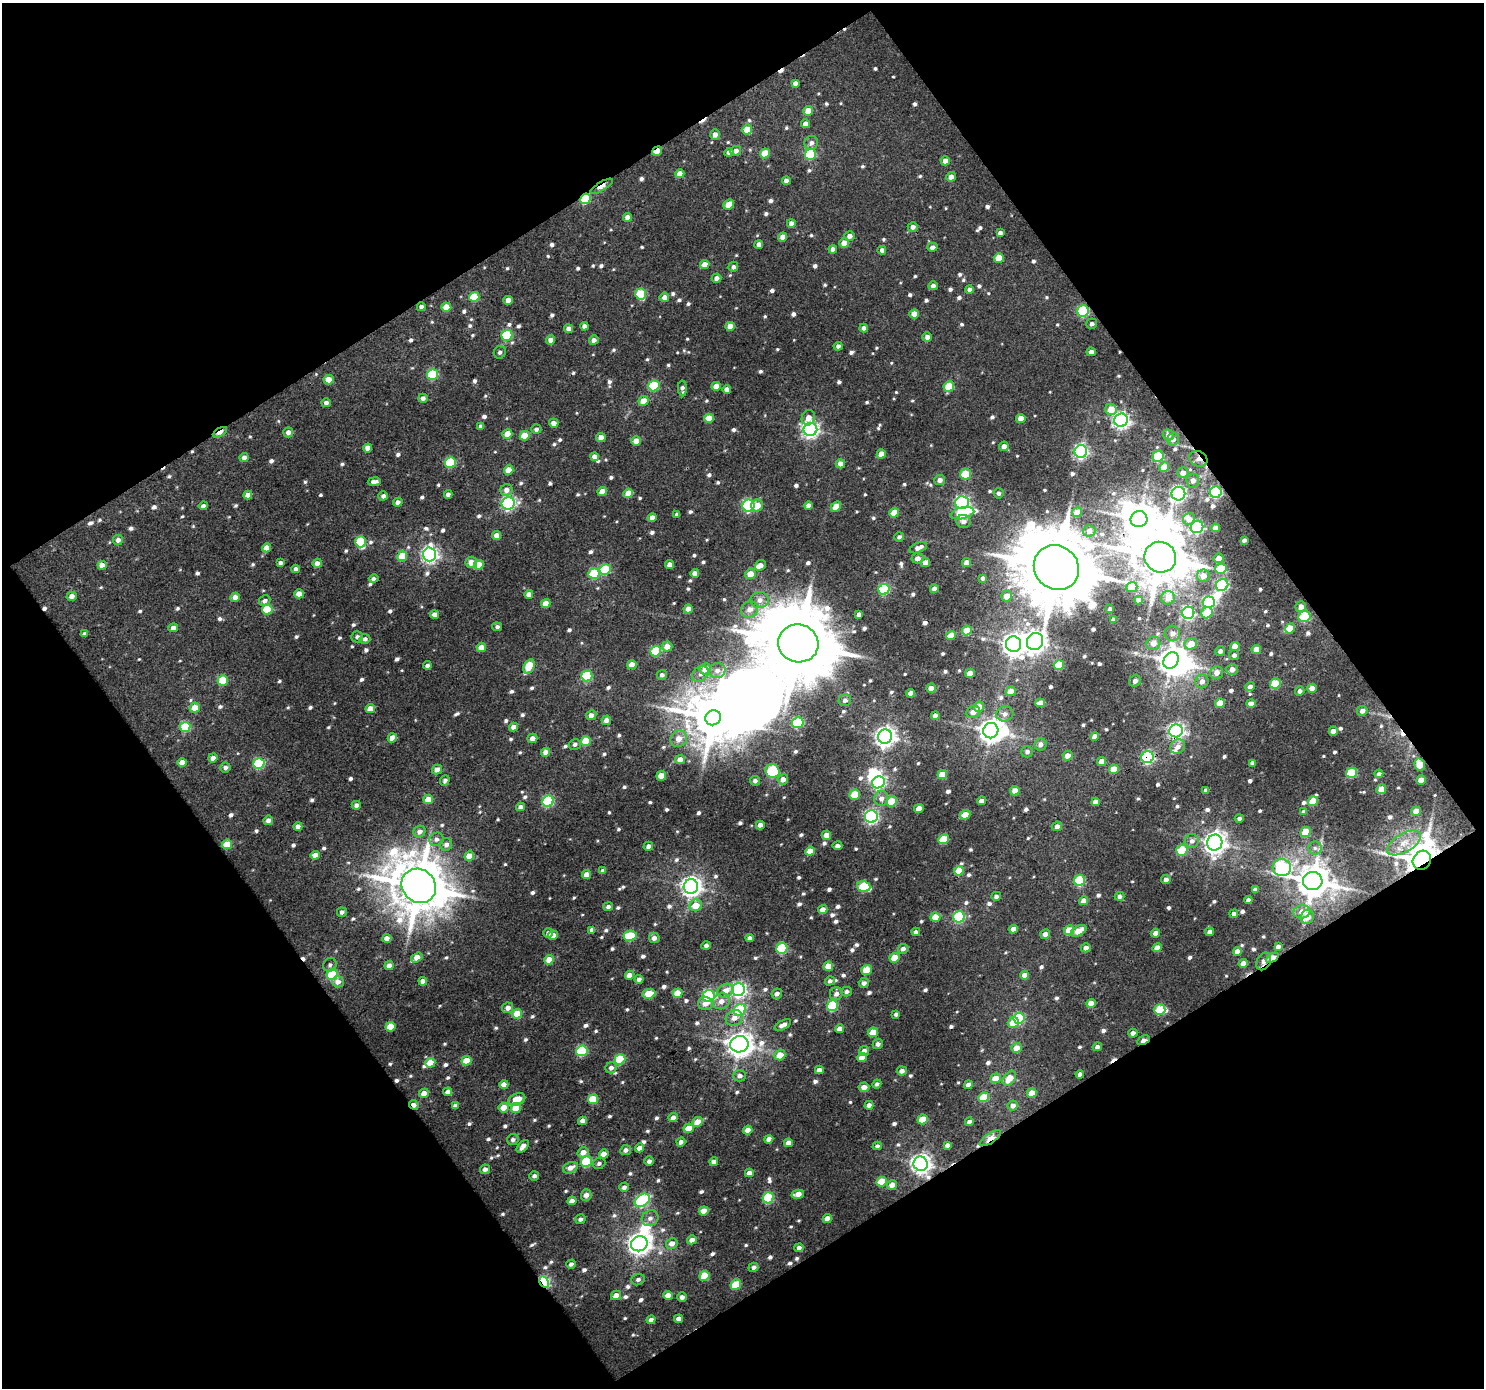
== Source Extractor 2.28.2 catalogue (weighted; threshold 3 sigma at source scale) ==
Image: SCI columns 1-1482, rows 43-1428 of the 1482 x 1465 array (HDU 1 of 3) = the unmasked area's bounding box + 8 px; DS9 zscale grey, full resolution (1 PNG px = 1 image px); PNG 1486 x 1390 px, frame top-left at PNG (2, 3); each listed source drawn as its Kron ellipse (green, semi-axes under 4 px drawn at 4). Shown black and unused: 49% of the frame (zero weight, under 3 of 4 exposures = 1% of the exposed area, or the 3 px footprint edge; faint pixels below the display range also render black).
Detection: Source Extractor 2.28.2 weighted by HDU 2 'WHT'. Background 0.0157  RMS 0.0074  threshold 0.0334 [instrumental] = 3 sigma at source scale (4.5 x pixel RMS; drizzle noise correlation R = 1.50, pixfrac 1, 0.0396/0.0396 arcsec/px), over >= 5 px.
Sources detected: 906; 8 inside a brighter object's white glare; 10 cosmic-ray / hot-pixel residue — neither listed nor drawn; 7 inside a brighter listed object's ellipse — not listed separately; of the other 881, all 500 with FLUX_AUTO >= 2.25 (the completeness limit of this list) listed and drawn (381 fainter detections not listed), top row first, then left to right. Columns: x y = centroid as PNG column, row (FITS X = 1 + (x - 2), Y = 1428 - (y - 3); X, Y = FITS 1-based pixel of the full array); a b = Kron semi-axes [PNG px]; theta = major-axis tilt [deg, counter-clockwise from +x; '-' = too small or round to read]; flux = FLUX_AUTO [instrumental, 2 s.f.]
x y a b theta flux
795 83 4 4 - 3.4
808 111 5 5 - 8.7
805 124 4 4 - 4.4
747 130 5 5 - 15
715 135 5 5 - 4.9
811 143 7 6 - 3.4
657 151 5 3 - 10
736 151 5 5 - 3.7
729 152 4 4 - 3
765 153 5 5 - 16
810 154 6 5 - 48
945 161 4 4 - 5.6
680 174 4 4 - 8.1
951 177 5 4 - 5.2
786 181 4 4 - 4.2
601 186 13 4 31 9.6
585 199 6 5 - 45
729 205 5 4 - 11
628 217 4 4 - 5.2
791 223 4 4 - 3.5
913 227 5 5 - 3.5
1000 233 4 4 - 3.4
849 236 5 4 - 4.3
783 237 4 4 - 5.7
844 243 5 5 - 8.3
759 244 4 4 - 4
932 247 5 4 - 3.7
833 249 4 4 - 2.7
882 250 4 4 - 2.6
999 258 5 4 - 14
705 264 5 4 - 7
733 267 5 4 - 2.4
716 278 5 4 - 3.5
933 286 4 4 - 3.5
969 290 4 4 - 3
641 294 6 5 - 31
474 297 5 5 - 25
664 297 5 4 - 5.2
508 300 4 4 - 6.6
421 307 4 4 - 2.6
446 307 5 4 - 14
1083 311 6 5 - 65
914 314 5 4 - 9.2
1092 324 5 5 - 2.5
584 326 4 4 - 3.1
730 326 5 4 - 9
864 328 4 4 - 3.4
569 329 4 4 - 4.8
507 335 5 5 - 46
927 337 5 4 - 3.3
551 340 4 4 - 5.2
594 340 5 4 - 3.3
838 346 4 4 - 2.3
500 352 6 6 - 2.6
1091 352 4 4 - 4.6
433 374 5 5 - 44
329 380 5 4 - 8.2
654 386 6 5 - 44
716 386 4 4 - 6.8
949 386 5 5 - 23
682 388 8 4 -87 2.8
727 389 4 4 - 4.1
423 398 5 4 - 3
644 401 5 5 - 10
326 403 4 4 - 2.7
1111 409 6 5 - 12
709 418 5 4 - 12
808 418 8 6 64 6.5
1021 418 5 4 - 7.3
1121 420 7 6 - 290
554 423 4 4 - 6
481 426 4 4 - 2.4
536 429 5 5 - 2.3
810 429 7 6 - 280
220 432 8 3 29 11
288 432 5 5 - 4.1
507 434 5 4 - 9.7
1168 435 6 5 - 4.2
525 436 5 4 - 18
601 437 4 4 - 6.4
1173 439 6 5 - 3.3
636 441 5 4 - 8
1004 446 5 4 - 5.3
368 448 4 4 - 6.5
1081 451 6 6 - 180
881 454 4 4 - 8.6
1158 456 6 5 - 45
244 457 5 4 - 3.9
594 457 4 4 - 4.6
1198 459 9 7 -26 3.9
450 462 5 5 - 45
840 464 5 4 - 5.8
1164 467 5 4 - 13
509 470 5 4 - 11
1183 473 5 5 - 5.1
966 474 5 5 - 27
940 480 5 5 - 4.1
1193 481 7 6 - 3.8
374 482 6 4 9 3.9
506 490 6 5 - 4.9
602 491 5 4 - 7.6
1216 492 6 6 - 87
628 493 5 4 - 12
998 493 5 5 - 2.4
448 494 4 4 - 3.1
1178 494 7 6 - 220
248 495 4 4 - 6.1
383 496 5 4 - 2.9
398 502 4 4 - 3.6
962 502 6 6 - 170
508 503 6 6 - 150
203 506 4 4 - 3.1
748 506 6 6 - 99
757 506 6 5 - 8.9
808 506 4 4 - 4.4
836 506 6 4 42 9.6
1077 512 5 4 - 12
894 513 5 4 - 12
962 513 12 5 14 68
677 514 4 4 - 3
652 518 4 4 - 5.7
1139 519 8 8 - 1400
1189 519 6 6 - 5.6
963 522 7 6 - 4.1
1197 527 6 6 - 90
1215 528 4 4 - 6.2
1089 531 6 6 - 4
496 535 4 4 - 6.8
899 537 5 4 - 2.3
118 540 5 5 - 3.8
1244 540 4 4 - 2.6
361 542 5 5 - 35
267 548 4 4 - 7
918 548 9 5 22 4.7
430 554 7 6 - 260
402 556 5 5 - 18
1160 557 16 15 - 4300
917 558 6 5 - 4.6
1218 558 5 5 - 6.7
471 562 6 5 - 6.8
280 563 4 4 - 2.6
317 563 5 4 - 4.8
925 563 4 4 - 6.3
967 563 4 4 - 7
670 564 4 4 - 4.4
102 565 4 4 - 7.6
479 565 5 4 - 12
760 565 6 5 - 4.8
1056 567 23 21 -40 8900
296 569 4 4 - 3.2
605 569 6 5 - 36
1221 569 6 5 - 23
695 573 4 4 - 4.7
594 574 6 5 - 33
750 574 5 5 - 9.6
1203 576 6 6 - 6.8
983 578 4 4 - 2.5
374 579 5 4 - 2.3
1222 585 6 6 - 100
1132 587 5 5 - 15
884 589 6 5 - 65
934 589 4 4 - 4
299 594 4 4 - 9.5
529 594 4 4 - 4.6
72 596 5 4 - 4.5
1007 596 5 5 - 8
235 597 5 4 - 5.1
1168 598 7 6 - 6.5
760 600 9 8 - 5.5
1139 600 4 4 - 3.6
265 601 6 5 - 2.9
1209 602 6 5 - 85
546 603 5 4 - 8
1301 607 5 5 - 5.3
267 609 5 5 - 34
688 609 4 4 - 7.1
750 609 9 7 30 6.3
1110 609 4 4 - 2.3
1188 613 6 6 - 130
1207 613 6 5 - 21
434 614 4 4 - 4.9
859 614 4 4 - 2.9
1304 616 6 5 - 49
1113 620 4 4 - 2.9
497 627 5 4 - 2.3
173 628 5 4 - 4.1
1290 628 5 4 - 10
967 630 5 4 - 9.7
1172 633 8 7 - 4.1
85 634 4 4 - 2.8
951 635 5 4 - 6.9
357 637 6 5 - 2.5
365 639 5 5 - 2.4
1035 642 9 8 - 470
798 643 20 19 - 9000
1153 643 7 6 - 4.9
1013 644 8 7 - 660
1191 644 6 5 - 12
1235 646 4 4 - 10
481 647 5 4 - 7
667 647 5 5 - 7.2
1256 649 5 4 - 10
656 651 5 5 - 38
1220 651 5 4 - 2.9
1234 655 5 5 - 2.8
1171 660 9 7 56 920
427 665 4 4 - 2.6
632 665 5 4 - 10
1059 665 5 5 - 23
529 667 7 5 66 24
705 669 6 5 - 9.1
1232 669 6 5 - 5
717 670 8 7 - 4.6
970 673 5 4 - 7.4
1217 673 6 6 - 5.3
700 674 9 7 44 3.6
662 675 5 5 - 2.3
587 676 5 5 - 50
223 680 5 5 - 30
1135 681 6 5 - 3.1
1202 681 7 6 - 4.4
1275 684 5 5 - 21
1250 687 4 4 - 4.3
931 688 5 4 - 5.1
1312 688 5 4 - 6.7
1011 691 5 5 - 8.6
1300 691 5 4 - 2.9
911 693 4 4 - 5.3
845 700 6 6 - 2.8
1040 703 5 4 - 6.1
1220 703 5 4 - 11
1251 703 5 4 - 4.3
979 707 5 5 - 8.9
195 708 5 5 - 9.9
370 709 5 4 - 7.4
1362 711 5 5 - 4.1
973 712 7 6 - 4.2
1005 714 8 7 - 4.2
591 715 5 5 - 4.5
935 716 4 4 - 4.4
713 718 8 7 - 3300
606 720 5 4 - 5.5
798 723 6 5 - 47
185 727 5 5 - 36
513 727 4 4 - 4.5
991 731 8 7 - 740
1176 731 6 6 - 280
1333 731 4 4 - 4.7
1095 736 4 4 - 6.2
885 737 7 7 - 460
392 738 5 4 - 9.2
532 738 5 4 - 4.4
679 739 9 8 - 7
586 741 5 5 - 22
575 744 6 5 - 2.5
1040 744 6 6 - 3.8
1178 747 8 7 - 5.1
546 752 4 4 - 7.4
1027 752 5 5 - 2.8
1067 756 5 5 - 5.8
1147 757 6 6 - 120
213 758 5 4 - 4.4
680 759 5 4 - 6.5
1102 761 4 4 - 7.2
182 763 4 4 - 8.8
259 763 6 5 - 64
1252 763 4 4 - 2.7
1419 764 6 5 - 19
225 767 5 5 - 3.3
1114 769 5 4 - 12
437 770 5 4 - 5.8
773 771 7 6 - 46
1352 773 5 5 - 37
942 774 5 4 - 12
1379 774 4 4 - 2.3
661 776 5 4 - 10
783 779 5 5 - 5.6
445 780 5 4 - 2.4
1421 780 5 4 - 7.2
755 781 5 5 - 2.7
878 782 6 5 - 150
1381 789 5 4 - 11
1206 790 4 4 - 2.9
1015 791 5 4 - 8.7
854 795 5 5 - 24
881 798 7 7 - 4.4
428 800 5 4 - 13
548 801 6 5 - 60
891 801 5 5 - 24
981 801 4 4 - 4.8
1313 801 5 5 - 18
1096 802 4 4 - 5.5
356 805 4 4 - 2.6
520 807 4 4 - 3.5
919 808 5 4 - 8.2
1416 811 5 4 - 7.9
1304 812 4 4 - 3
965 815 5 4 - 11
871 816 6 6 - 170
1239 818 4 4 - 2.3
268 820 5 5 - 4.1
760 825 4 4 - 4.8
298 826 4 4 - 4.9
1057 826 5 5 - 3.5
419 832 6 5 - 4
1305 832 5 5 - 17
826 835 5 4 - 5.7
436 839 7 6 - 3
944 839 5 5 - 25
1192 841 7 7 - 3.5
1215 843 8 7 - 590
1404 843 19 9 30 9.8
227 844 5 4 - 15
446 844 6 6 - 3.6
648 846 5 4 - 3.2
837 846 5 3 - 2.4
1315 848 6 6 - 2.4
1182 850 6 5 - 33
810 851 5 4 - 12
315 855 4 4 - 7.1
469 856 5 4 - 14
1422 860 10 8 54 2000
1282 868 9 8 - 98
603 871 4 4 - 3.3
959 871 5 4 - 14
586 875 4 4 - 7.3
1079 880 6 5 - 45
1166 880 4 4 - 3.5
1313 881 10 9 - 1900
419 886 18 16 -44 4200
691 886 7 7 - 480
864 887 7 5 -16 39
1255 889 4 4 - 2.8
996 896 5 4 - 2.3
1120 896 5 4 - 3.1
1248 900 4 4 - 3.2
1084 901 5 4 - 7.2
696 905 6 6 - 12
608 907 5 4 - 2.7
823 909 5 4 - 6.4
342 912 5 4 - 2.7
1302 912 8 6 7 6.2
1234 914 4 4 - 2.7
935 917 5 4 - 11
959 917 6 5 - 71
1307 917 7 6 - 8.4
1013 929 4 4 - 6.5
592 930 4 4 - 3.7
1069 930 5 4 - 14
1079 931 8 5 28 11
916 932 4 4 - 2.7
1210 932 4 4 - 4.2
548 933 5 4 - 3.3
1155 933 5 4 - 4.6
1045 934 5 4 - 4.9
553 935 5 4 - 4.6
630 936 7 5 9 36
387 938 4 4 - 6.3
654 938 5 5 - 3.7
750 938 4 4 - 3.2
706 945 4 4 - 2.7
1278 947 4 3 - 2.5
782 948 6 5 - 55
1086 948 5 4 - 3.7
1157 948 5 4 - 7
903 949 5 5 - 3
1237 951 4 4 - 5.5
417 957 6 4 34 9.7
895 958 5 4 - 14
1272 958 7 3 28 24
549 960 5 4 - 11
1264 961 9 7 63 4.6
1243 963 4 4 - 5
330 965 7 6 - 2.3
389 966 4 4 - 5.7
828 966 5 4 - 10
867 970 5 5 - 19
332 974 5 5 - 59
629 975 4 4 - 5.7
1025 975 5 4 - 5.6
639 979 4 4 - 3.3
423 981 4 4 - 5.6
830 981 5 4 - 2.4
338 982 6 5 - 4.4
864 983 5 5 - 3
738 990 6 6 - 210
725 991 8 6 26 7.2
846 992 5 4 - 2.3
677 993 5 4 - 13
649 994 6 4 6 18
777 994 5 5 - 3.2
836 994 7 6 - 3.5
709 996 6 6 - 100
721 1001 9 7 27 5.9
705 1003 7 6 - 4.6
1091 1003 5 4 - 8.1
832 1006 6 5 - 50
508 1008 5 5 - 5.1
740 1010 6 5 - 34
1160 1010 6 5 - 32
517 1014 5 5 - 19
896 1014 4 4 - 2.3
734 1018 9 7 33 5.5
1019 1018 5 5 - 57
1013 1022 6 5 - 12
783 1025 9 4 27 4.3
390 1027 5 5 - 15
839 1029 4 4 - 4.2
873 1032 5 4 - 15
1133 1033 4 4 - 3.8
1143 1040 6 3 28 10
739 1044 9 8 - 820
878 1044 5 5 - 2.7
1097 1047 4 4 - 3.1
1016 1048 5 5 - 8.9
582 1051 6 5 - 52
864 1051 5 4 - 3.9
780 1055 6 5 - 9.7
862 1057 5 4 - 8.3
620 1059 5 5 - 32
466 1061 5 4 - 17
430 1063 5 4 - 14
611 1068 6 5 - 3.3
819 1070 4 4 - 3.7
902 1071 5 4 - 3.7
1080 1074 4 4 - 2.6
740 1076 6 6 - 2.8
995 1078 5 5 - 10
1009 1078 8 5 50 12
877 1084 5 4 - 2.5
504 1085 4 4 - 6.7
968 1085 4 4 - 4.2
864 1087 5 5 - 5.5
448 1092 4 4 - 4.6
424 1093 5 4 - 6.5
1032 1093 5 4 - 9.9
984 1097 5 4 - 22
517 1099 9 5 20 13
593 1099 5 5 - 25
414 1105 5 3 - 5
869 1105 4 4 - 3.6
455 1106 4 4 - 3
1013 1106 5 5 - 4.3
504 1108 5 5 - 11
516 1108 5 5 - 18
673 1118 4 4 - 5.8
922 1119 5 4 - 15
583 1121 4 4 - 4
698 1122 5 4 - 10
969 1122 4 4 - 3
689 1128 5 4 - 11
748 1130 5 4 - 8.8
990 1138 12 5 34 12
513 1139 6 5 - 2.5
769 1139 4 4 - 4.4
681 1142 4 4 - 3.2
788 1143 4 4 - 5.7
947 1145 4 4 - 2.8
523 1146 7 4 48 4.2
877 1146 5 4 - 2.3
640 1148 5 4 - 5.5
626 1150 5 5 - 3
583 1152 6 5 - 6.1
604 1154 5 4 - 7.8
586 1161 6 5 - 45
649 1161 5 4 - 2.7
714 1162 4 4 - 4.2
599 1163 6 5 - 2.3
921 1164 7 7 - 440
570 1168 8 5 22 5.1
485 1169 5 4 - 3.4
749 1173 4 4 - 5.5
534 1176 5 4 - 2.3
882 1182 5 4 - 19
892 1185 5 4 - 5.7
624 1187 5 4 - 3
798 1194 6 4 12 8
586 1195 6 5 - 4.8
768 1198 6 5 - 49
642 1200 8 5 36 75
572 1201 4 4 - 5.8
704 1211 5 4 - 10
650 1218 8 7 - 4
580 1219 5 5 - 2.5
827 1219 4 4 - 7.5
692 1240 5 4 - 4.9
672 1243 6 5 - 5.3
639 1244 8 7 - 580
799 1248 5 4 - 2.9
571 1264 5 4 - 2.8
753 1267 5 4 - 2.9
704 1276 5 5 - 25
638 1279 7 5 21 2.3
544 1282 6 4 -61 92
736 1285 5 5 - 29
616 1295 5 4 - 6.4
668 1295 5 4 - 9.4
682 1297 4 4 - 3.8
679 1319 4 4 - 5.1
651 1320 4 4 - 3.2
Overlapping masked pixels (flux is a lower limit): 19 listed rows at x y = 657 151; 601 186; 585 199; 1083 311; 220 432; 1198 459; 1216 492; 1160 557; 1176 731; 1147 757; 1419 764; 1422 860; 1272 958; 1264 961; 1143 1040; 414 1105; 990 1138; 921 1164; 544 1282